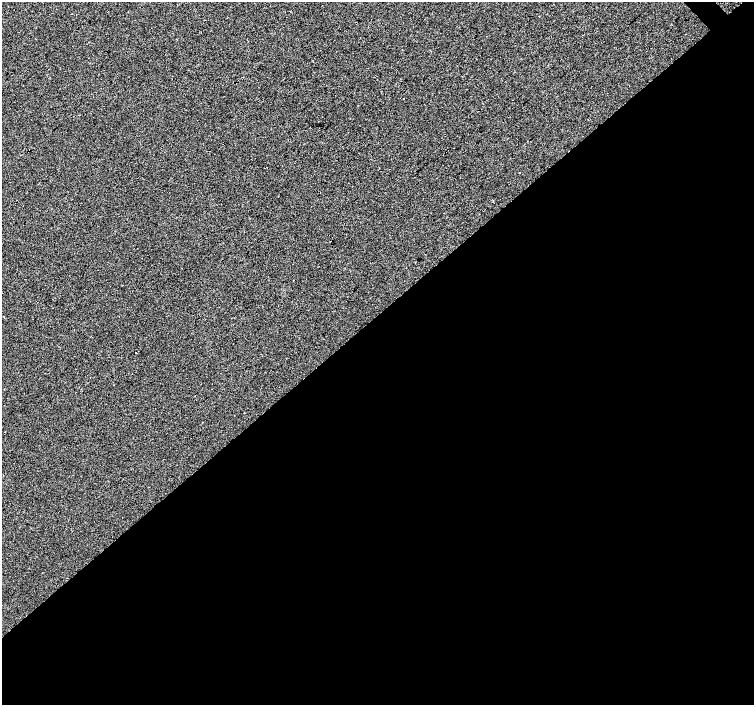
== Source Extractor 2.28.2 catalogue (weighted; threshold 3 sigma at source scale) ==
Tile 15 of 4 x 4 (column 3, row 4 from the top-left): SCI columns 3007-4509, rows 153-1558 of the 6021 x 5992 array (HDU 1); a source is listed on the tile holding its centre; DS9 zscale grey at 2 x 2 block average (1 PNG px = mean of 2 x 2 image px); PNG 756 x 707 px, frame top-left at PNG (2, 2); no overlay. Shown black and unused: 56% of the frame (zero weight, under 3 of 4 exposures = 2% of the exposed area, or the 3 px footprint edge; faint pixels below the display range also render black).
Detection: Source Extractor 2.28.2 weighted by HDU 2 'WHT'; one run over the whole footprint, this tile lists its part. Background -0.00101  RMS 0.0066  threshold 0.0296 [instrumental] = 3 sigma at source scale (4.5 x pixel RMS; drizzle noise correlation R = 1.50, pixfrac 1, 0.0396/0.0396 arcsec/px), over >= 5 px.
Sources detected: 5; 1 cosmic-ray / hot-pixel residue — not listed; the other 4 listed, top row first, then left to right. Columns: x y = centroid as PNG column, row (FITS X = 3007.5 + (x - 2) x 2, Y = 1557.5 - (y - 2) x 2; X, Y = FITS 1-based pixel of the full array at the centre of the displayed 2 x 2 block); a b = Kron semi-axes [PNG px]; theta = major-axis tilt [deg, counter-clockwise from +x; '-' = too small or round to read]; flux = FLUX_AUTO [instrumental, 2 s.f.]
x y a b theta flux
539 16 2 2 - 0.99
404 98 2 2 - 1.4
519 173 2 2 - 2.6
4 317 2 2 - 0.93